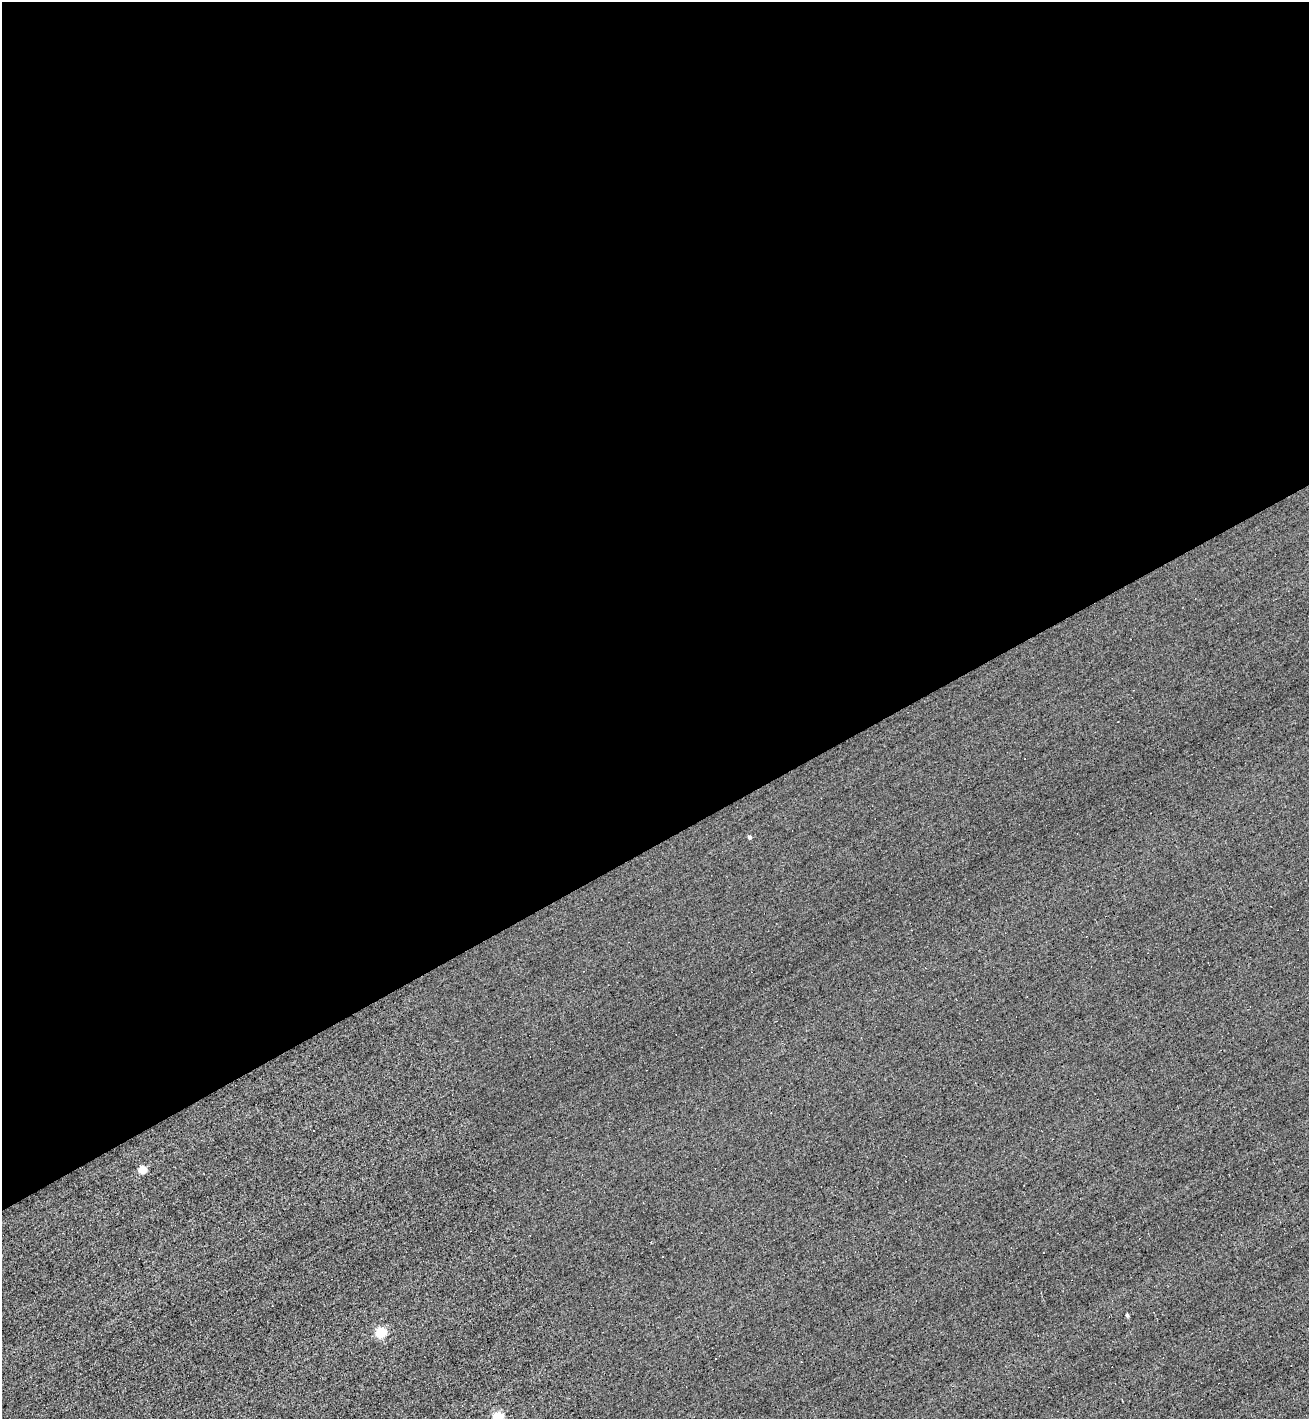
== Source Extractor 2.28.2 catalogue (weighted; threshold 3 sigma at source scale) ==
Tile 2 of 4 x 4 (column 2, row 1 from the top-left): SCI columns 1587-2893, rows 4251-5667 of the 5651 x 5667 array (HDU 1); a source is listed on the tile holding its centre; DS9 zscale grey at full resolution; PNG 1311 x 1421 px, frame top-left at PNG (2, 2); no overlay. Shown black and unused: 60% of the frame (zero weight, under 3 of 5 exposures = <1% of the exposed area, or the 3 px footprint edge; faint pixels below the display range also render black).
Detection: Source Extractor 2.28.2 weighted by HDU 2 'WHT'; one run over the whole footprint, this tile lists its part. Background -0.00605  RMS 0.044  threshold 0.198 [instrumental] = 3 sigma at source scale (4.5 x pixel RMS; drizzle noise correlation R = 1.50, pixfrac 1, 0.05/0.05 arcsec/px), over >= 5 px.
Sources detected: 9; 4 cosmic-ray / hot-pixel residue — not listed; the other 5 listed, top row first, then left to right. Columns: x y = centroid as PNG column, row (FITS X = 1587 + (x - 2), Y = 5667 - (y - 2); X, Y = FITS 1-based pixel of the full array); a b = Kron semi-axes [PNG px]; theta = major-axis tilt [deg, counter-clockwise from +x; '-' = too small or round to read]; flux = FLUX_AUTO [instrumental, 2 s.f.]
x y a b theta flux
749 837 4 3 - 12
142 1169 5 5 - 110
1127 1315 4 3 - 11
380 1332 5 5 - 310
497 1417 5 5 - 340
Isophote crosses this tile's border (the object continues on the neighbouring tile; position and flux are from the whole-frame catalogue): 1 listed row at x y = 497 1417